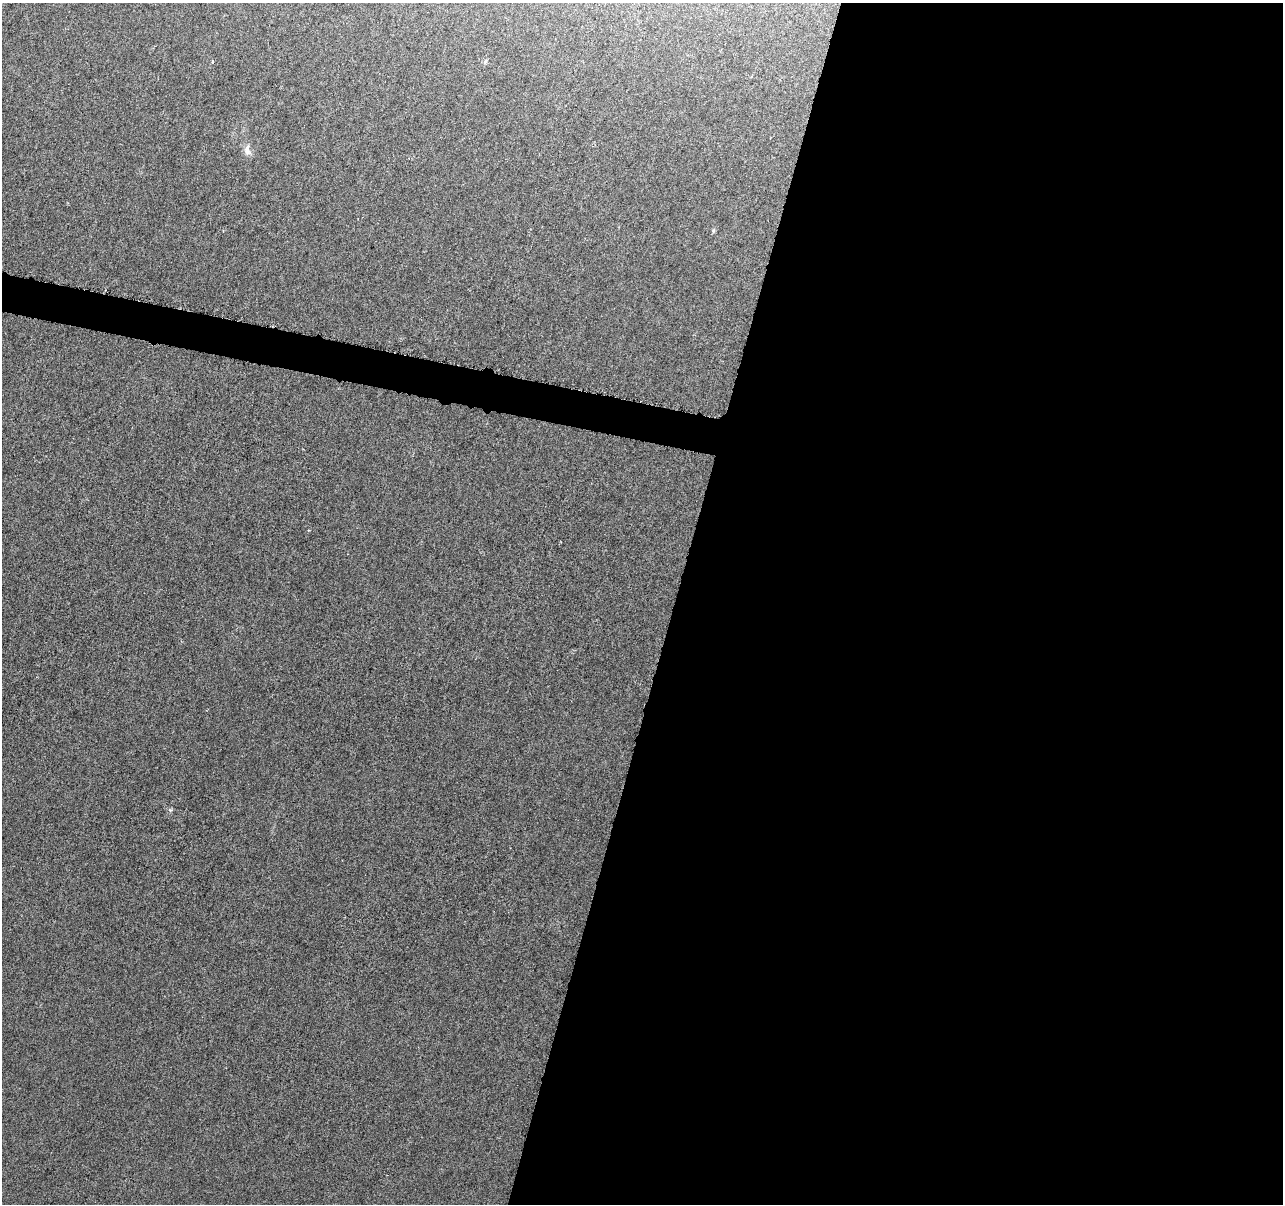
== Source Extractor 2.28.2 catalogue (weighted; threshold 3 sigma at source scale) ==
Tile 12 of 4 x 4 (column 4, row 3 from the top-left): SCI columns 3852-5132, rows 1487-2688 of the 5139 x 5321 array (HDU 1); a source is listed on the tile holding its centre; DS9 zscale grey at full resolution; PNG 1285 x 1206 px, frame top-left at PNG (2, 3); no overlay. Shown black and unused: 49% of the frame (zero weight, under 4 of 8 exposures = <1% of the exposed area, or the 3 px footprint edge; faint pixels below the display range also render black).
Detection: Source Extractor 2.28.2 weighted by HDU 2 'WHT'; one run over the whole footprint, this tile lists its part. Background 0.00117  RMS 0.0022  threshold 0.00885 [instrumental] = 3 sigma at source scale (4.09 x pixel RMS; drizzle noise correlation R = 1.36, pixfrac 0.8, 0.0396/0.0396 arcsec/px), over >= 5 px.
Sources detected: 4; all 4 listed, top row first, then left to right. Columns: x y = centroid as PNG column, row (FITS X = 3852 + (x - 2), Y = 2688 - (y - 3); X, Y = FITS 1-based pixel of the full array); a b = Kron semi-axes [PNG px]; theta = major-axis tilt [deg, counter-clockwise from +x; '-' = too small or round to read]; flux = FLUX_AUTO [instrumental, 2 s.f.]
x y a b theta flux
486 61 6 4 87 0.31
247 150 16 8 -84 1.3
713 230 7 4 90 0.28
170 810 6 5 - 0.31